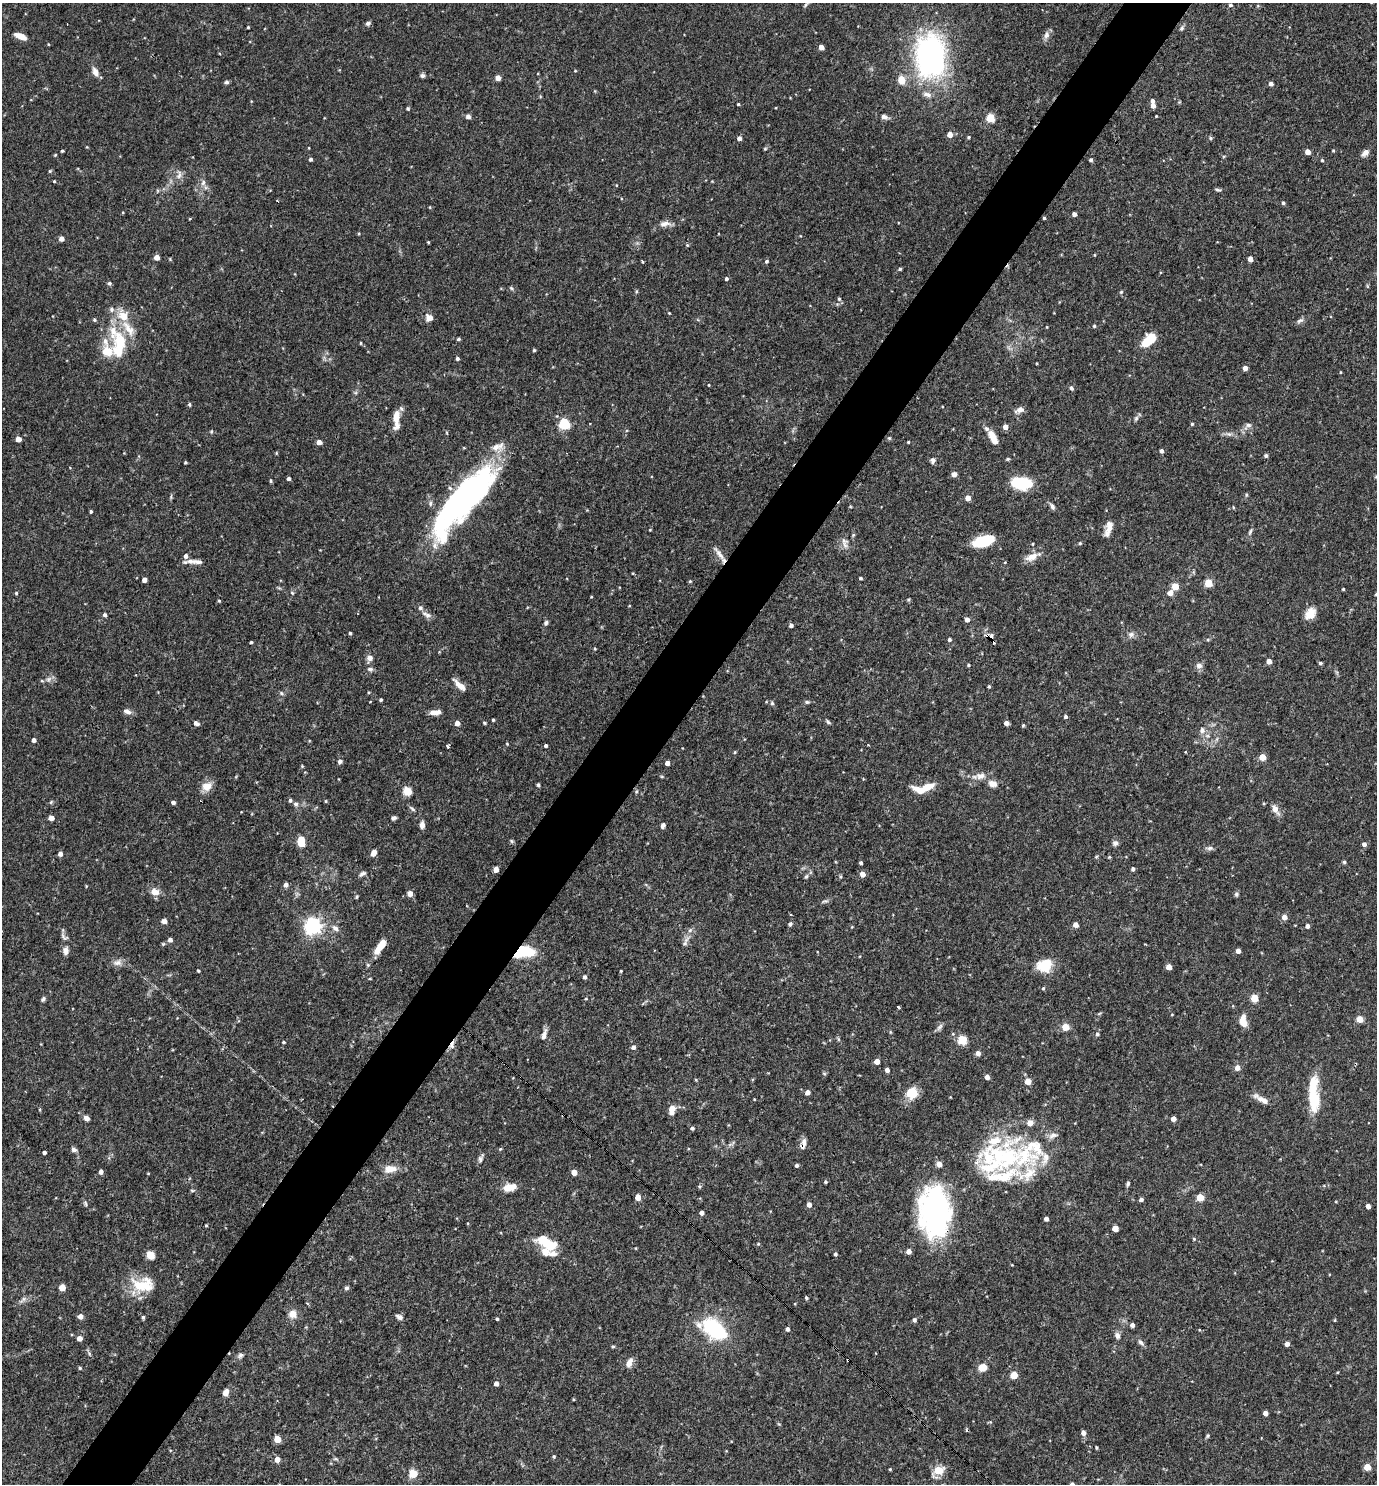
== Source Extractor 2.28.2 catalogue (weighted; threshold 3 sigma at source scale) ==
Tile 7 of 4 x 4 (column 3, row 2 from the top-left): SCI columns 2897-4271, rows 2967-4448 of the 5936 x 5931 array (HDU 1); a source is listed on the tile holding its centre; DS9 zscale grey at full resolution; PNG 1379 x 1486 px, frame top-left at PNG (2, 3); no overlay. Shown black and unused: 5% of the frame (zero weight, under 3 of 4 exposures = <1% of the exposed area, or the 3 px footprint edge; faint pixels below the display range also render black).
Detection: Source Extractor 2.28.2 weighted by HDU 2 'WHT'; one run over the whole footprint, this tile lists its part. Background 0.0682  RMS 0.0034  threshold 0.0154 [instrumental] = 3 sigma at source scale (4.5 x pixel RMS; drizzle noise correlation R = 1.50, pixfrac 1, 0.05/0.05 arcsec/px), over >= 5 px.
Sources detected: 395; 3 inside a brighter object's white glare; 1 cosmic-ray / hot-pixel residue — not listed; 29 inside a brighter listed object's ellipse — not listed separately; the other 362 listed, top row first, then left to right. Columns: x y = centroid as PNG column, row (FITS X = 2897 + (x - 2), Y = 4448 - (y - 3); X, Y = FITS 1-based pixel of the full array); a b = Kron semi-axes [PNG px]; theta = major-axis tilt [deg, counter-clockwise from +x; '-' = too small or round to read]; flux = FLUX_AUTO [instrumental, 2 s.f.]
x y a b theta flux
806 4 10 4 44 0.69
1231 5 5 4 - 0.65
368 23 6 5 - 0.85
248 27 3 3 - 0.36
1182 28 8 6 47 0.73
1046 35 10 7 70 1.7
20 36 13 5 -23 3.2
48 44 4 2 - 0.24
821 47 4 4 - 2.7
931 56 47 32 -87 77
575 71 4 3 - 0.28
95 72 12 7 -67 2
423 75 6 5 - 0.76
498 78 4 4 - 3.2
901 80 8 7 - 4.3
226 82 6 5 - 0.73
1271 84 4 4 - 1.3
738 104 3 3 - 0.39
1153 105 5 4 - 2.3
408 108 4 4 - 0.53
468 116 6 6 - 0.98
1156 116 3 2 - 0.26
884 117 11 6 -21 1.4
990 118 5 5 - 14
950 134 4 4 - 3.1
969 137 4 3 - 0.46
739 138 4 4 - 1.5
1211 138 5 5 - 0.47
87 147 4 3 - 0.28
309 148 4 2 - 0.22
765 149 4 4 - 0.39
1333 150 4 3 - 0.36
62 151 3 3 - 0.45
1308 152 4 4 - 2.8
1365 153 10 6 45 1.8
55 155 4 3 - 0.37
310 159 4 4 - 0.81
1091 160 4 3 - 0.73
1322 160 4 4 - 0.41
50 171 5 4 - 0.43
179 175 15 7 84 1.8
54 181 3 3 - 0.31
203 182 8 6 84 1.3
1218 190 8 4 -11 0.64
1283 203 4 4 - 0.6
430 207 4 3 - 0.29
1074 214 4 4 - 1.2
1044 218 3 3 - 0.43
665 224 16 7 4 2.1
359 234 4 3 - 0.33
61 239 4 4 - 2.3
428 242 3 3 - 0.3
687 245 5 4 - 0.36
1094 255 4 3 - 0.25
157 257 4 4 - 3.6
1250 259 4 4 - 2.8
766 261 4 4 - 0.61
642 262 4 2 - 0.37
900 269 4 3 - 0.49
726 279 4 4 - 0.68
109 283 6 5 - 0.6
1367 286 6 4 -88 0.39
511 288 7 4 -45 0.47
1121 292 5 4 - 0.45
839 299 6 5 - 0.59
111 310 7 7 - 1
669 313 4 3 - 0.28
429 318 7 6 - 2.8
94 320 5 4 - 0.51
1300 320 11 6 24 1
1094 326 4 3 - 0.45
1047 327 4 3 - 0.25
458 339 5 4 - 0.54
1149 340 17 9 41 9
120 343 29 19 -83 13
361 343 4 3 - 0.3
534 350 3 3 - 0.46
457 358 4 4 - 0.8
1245 368 4 4 - 2
1341 372 4 2 - 0.27
709 385 4 2 - 0.25
1071 388 5 5 - 0.7
189 404 5 4 - 0.5
1019 410 12 7 22 1.8
1136 418 8 5 63 0.75
396 419 25 7 90 4.4
565 424 6 5 - 30
1192 424 4 4 - 0.42
1248 425 13 7 34 1.6
1005 427 4 4 - 2.3
211 431 5 4 - 0.43
1229 434 10 6 -15 1.2
992 436 11 8 -43 2.9
889 438 5 5 - 0.44
18 439 4 4 - 3.2
319 442 4 4 - 2.6
908 442 3 3 - 0.35
497 447 20 10 20 3.5
1162 451 4 4 - 0.89
276 453 5 3 - 0.3
1266 456 4 4 - 0.74
1008 459 5 4 - 0.43
933 460 7 6 - 1
185 462 3 3 - 0.45
70 468 3 3 - 0.29
954 474 5 5 - 1.6
1376 477 6 3 19 0.41
289 478 4 3 - 0.98
271 481 4 4 - 0.38
1021 483 16 9 -7 20
1246 495 5 5 - 0.45
463 498 65 21 48 120
968 498 4 4 - 3.3
1052 506 8 5 -66 0.96
1233 507 5 3 - 0.28
91 511 3 3 - 0.54
1109 529 21 8 82 3
650 530 4 3 - 0.25
1250 532 9 4 71 0.78
853 535 6 3 46 0.4
984 541 18 9 16 15
1080 543 4 4 - 0.37
1033 544 4 3 - 0.3
844 545 14 7 -58 1.9
719 554 24 6 -52 2.3
1032 557 19 9 23 3.4
190 561 11 7 -6 1.9
860 578 4 3 - 0.5
144 580 4 4 - 2.1
690 581 4 3 - 0.36
1208 583 5 5 - 12
1175 586 5 4 - 8.2
1343 589 3 3 - 0.34
16 593 4 3 - 0.44
292 593 5 4 - 0.46
1170 593 8 7 - 1.7
1376 594 4 3 - 0.41
908 600 5 4 - 0.41
219 601 4 3 - 0.38
1310 613 14 10 48 4.3
105 615 4 4 - 0.79
427 615 14 6 -25 1.6
967 619 4 4 - 2.1
546 623 6 5 - 0.8
791 625 4 4 - 1
350 633 4 3 - 0.5
1131 634 9 8 - 1.4
987 636 5 4 - 2.2
949 639 4 4 - 0.78
1208 640 5 4 - 0.42
993 641 8 3 -72 2.5
251 642 3 3 - 0.43
595 649 5 3 - 0.32
369 658 6 5 - 2.4
1269 661 4 4 - 2.7
1320 663 4 4 - 0.56
968 665 4 3 - 0.42
1199 666 8 8 - 1.5
370 669 9 5 -7 0.87
48 679 10 6 41 1.3
460 685 15 5 -42 3.3
989 686 4 3 - 0.47
281 693 6 5 - 0.64
381 700 3 3 - 0.51
807 702 7 4 -9 0.6
772 703 5 5 - 0.57
127 711 11 6 -20 1.4
435 712 12 6 5 2.5
1066 716 4 4 - 0.77
493 720 3 3 - 0.44
828 722 7 4 -45 0.63
196 723 7 5 -31 1
457 723 4 4 - 2.6
484 723 4 4 - 0.47
1006 723 4 4 - 1.6
1023 725 4 3 - 0.45
1202 730 9 8 - 1.7
34 740 4 4 - 1.4
507 744 4 3 - 0.27
447 746 3 3 - 3.5
546 746 3 3 - 0.83
735 752 4 4 - 0.36
1262 757 4 4 - 6
340 761 5 5 - 1.2
667 763 4 4 - 1.6
302 766 5 4 - 0.33
980 776 15 9 7 2.8
993 784 11 8 -24 2.3
538 785 4 4 - 0.63
207 786 13 10 22 3.7
927 787 13 7 22 5.8
407 791 5 5 - 15
636 791 5 4 - 0.48
290 800 5 4 - 0.75
326 801 5 3 - 0.33
51 802 6 4 46 0.45
173 802 4 4 - 0.96
295 804 6 6 - 0.95
412 809 10 5 -38 0.79
1275 809 9 6 -65 3
51 818 4 4 - 3.1
394 818 6 4 31 0.86
422 825 7 5 87 2
663 825 5 4 - 1.4
511 841 5 5 - 0.5
301 843 6 5 - 8.9
1115 843 7 6 - 1.2
1364 844 5 5 - 1.3
1210 848 10 6 1 1
374 853 7 5 60 2
60 854 5 4 - 1.5
1109 857 4 3 - 0.34
1344 862 4 4 - 0.64
861 863 4 3 - 0.72
496 869 4 4 - 2.3
1133 869 4 4 - 0.78
362 874 11 5 29 0.9
862 874 5 4 - 2.8
806 876 7 5 49 0.63
840 877 5 4 - 0.46
286 885 5 4 - 1.3
86 886 4 3 - 0.26
155 892 10 8 -38 3.2
410 893 5 5 - 2.7
1236 894 7 5 -68 0.69
357 897 5 3 - 0.4
825 901 9 4 17 0.73
1284 917 5 5 - 2.4
164 921 7 6 - 1.3
790 924 5 4 - 0.73
1076 925 5 4 - 2.2
313 926 6 6 - 120
1307 926 4 4 - 1.3
852 927 5 3 - 0.27
335 928 9 7 -39 1.5
64 937 12 6 -39 1
170 940 4 4 - 1.4
686 941 20 5 63 2
163 944 5 5 - 0.44
381 945 15 7 58 4.6
65 950 8 6 86 2
525 950 20 12 -18 13
1238 951 4 4 - 1.8
118 963 12 9 9 1.9
1045 965 13 10 22 12
1169 967 4 4 - 3.3
198 971 3 3 - 0.42
621 971 3 3 - 0.31
585 977 4 3 - 0.91
370 979 4 3 - 0.28
1043 988 4 4 - 0.42
1255 998 5 5 - 9.5
43 999 7 4 54 0.78
586 999 4 3 - 0.27
1233 1006 5 3 - 0.27
898 1007 3 3 - 0.7
1099 1014 6 3 20 0.39
1172 1014 4 3 - 0.23
1360 1019 5 4 - 6.6
1243 1021 13 7 -77 4.3
940 1027 10 6 45 1
1066 1027 6 5 - 4.6
1097 1034 6 5 - 0.72
544 1035 14 5 72 1.8
838 1039 6 4 -72 0.48
962 1040 5 5 - 18
283 1042 4 3 - 0.44
452 1045 12 6 71 1.7
633 1047 5 4 - 1.1
978 1053 4 4 - 2
877 1061 4 4 - 3
1237 1068 5 5 - 2.5
887 1070 4 4 - 1.6
824 1073 6 4 -19 0.39
987 1077 5 4 - 1.6
696 1080 4 3 - 0.31
1028 1081 4 4 - 5
807 1092 5 4 - 1.9
911 1093 12 11 - 7.2
1314 1094 46 12 -89 13
754 1099 3 2 - 0.24
1261 1099 21 6 -29 2.8
672 1110 11 7 83 3
86 1118 6 5 - 1.6
1173 1119 4 4 - 2.2
692 1128 4 4 - 0.8
804 1142 10 7 -87 1.6
500 1149 5 3 - 0.35
74 1150 7 6 - 0.97
44 1152 4 3 - 1.1
480 1159 10 5 -90 1
1000 1159 83 45 14 56
797 1165 4 4 - 0.72
390 1169 14 8 6 4
101 1172 4 4 - 1.5
574 1172 4 4 - 3.1
825 1182 4 4 - 0.45
1128 1184 7 4 61 0.63
700 1186 6 3 0 0.4
509 1187 15 8 11 4.7
192 1191 6 3 -20 0.39
638 1197 5 4 - 3.7
1200 1197 5 5 - 9.4
1141 1200 4 4 - 1
85 1203 8 4 -67 0.59
809 1205 5 4 - 2
1368 1206 4 4 - 1.8
935 1211 51 31 -88 76
701 1213 4 4 - 1.5
1046 1219 4 4 - 1.1
206 1225 3 3 - 0.34
1115 1228 4 4 - 4.3
1194 1239 4 4 - 0.4
545 1240 19 13 -12 7.1
758 1244 4 3 - 0.35
909 1251 4 4 - 2.3
553 1254 11 8 -1 1.8
835 1254 4 4 - 0.65
150 1255 5 5 - 14
145 1286 24 20 85 9.1
62 1287 5 4 - 6.7
346 1288 5 5 - 0.72
806 1298 4 4 - 0.52
23 1300 12 5 44 1.2
795 1304 4 3 - 0.25
293 1314 10 9 - 3.1
80 1316 4 4 - 2.2
143 1317 5 4 - 0.59
399 1317 8 5 -27 1.3
497 1319 3 3 - 0.5
914 1320 5 4 - 0.76
1335 1320 4 3 - 0.32
1132 1325 4 4 - 1.3
714 1329 26 14 -33 31
787 1329 5 4 - 0.98
1117 1335 9 7 -66 1.4
79 1338 4 4 - 3
1141 1342 12 5 -50 1.1
1287 1344 4 4 - 1.8
613 1347 5 3 - 0.39
90 1354 6 4 -69 0.56
240 1355 8 7 - 0.95
848 1360 3 2 - 0.43
629 1363 12 7 65 2.2
982 1367 10 9 - 3
80 1368 4 4 - 0.39
1014 1375 5 5 - 8.9
496 1383 4 4 - 1.9
226 1392 8 6 66 2.2
1265 1413 4 4 - 2.2
1083 1433 4 4 - 1.9
1208 1436 6 4 43 0.48
277 1439 5 5 - 6.7
1096 1447 3 3 - 0.43
554 1457 5 4 - 0.46
277 1459 4 4 - 3.3
335 1459 6 4 17 0.46
1367 1467 4 4 - 6.8
890 1469 3 3 - 0.34
938 1470 9 6 39 7.6
413 1473 5 5 - 12
1072 1484 4 4 - 1.4
Overlapping masked pixels (flux is a lower limit): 8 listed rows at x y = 463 498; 719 554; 987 636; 993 641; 452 1045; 804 1142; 935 1211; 848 1360
Isophote crosses this tile's border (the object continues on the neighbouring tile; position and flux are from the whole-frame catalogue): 3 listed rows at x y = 1376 477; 1376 594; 1072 1484